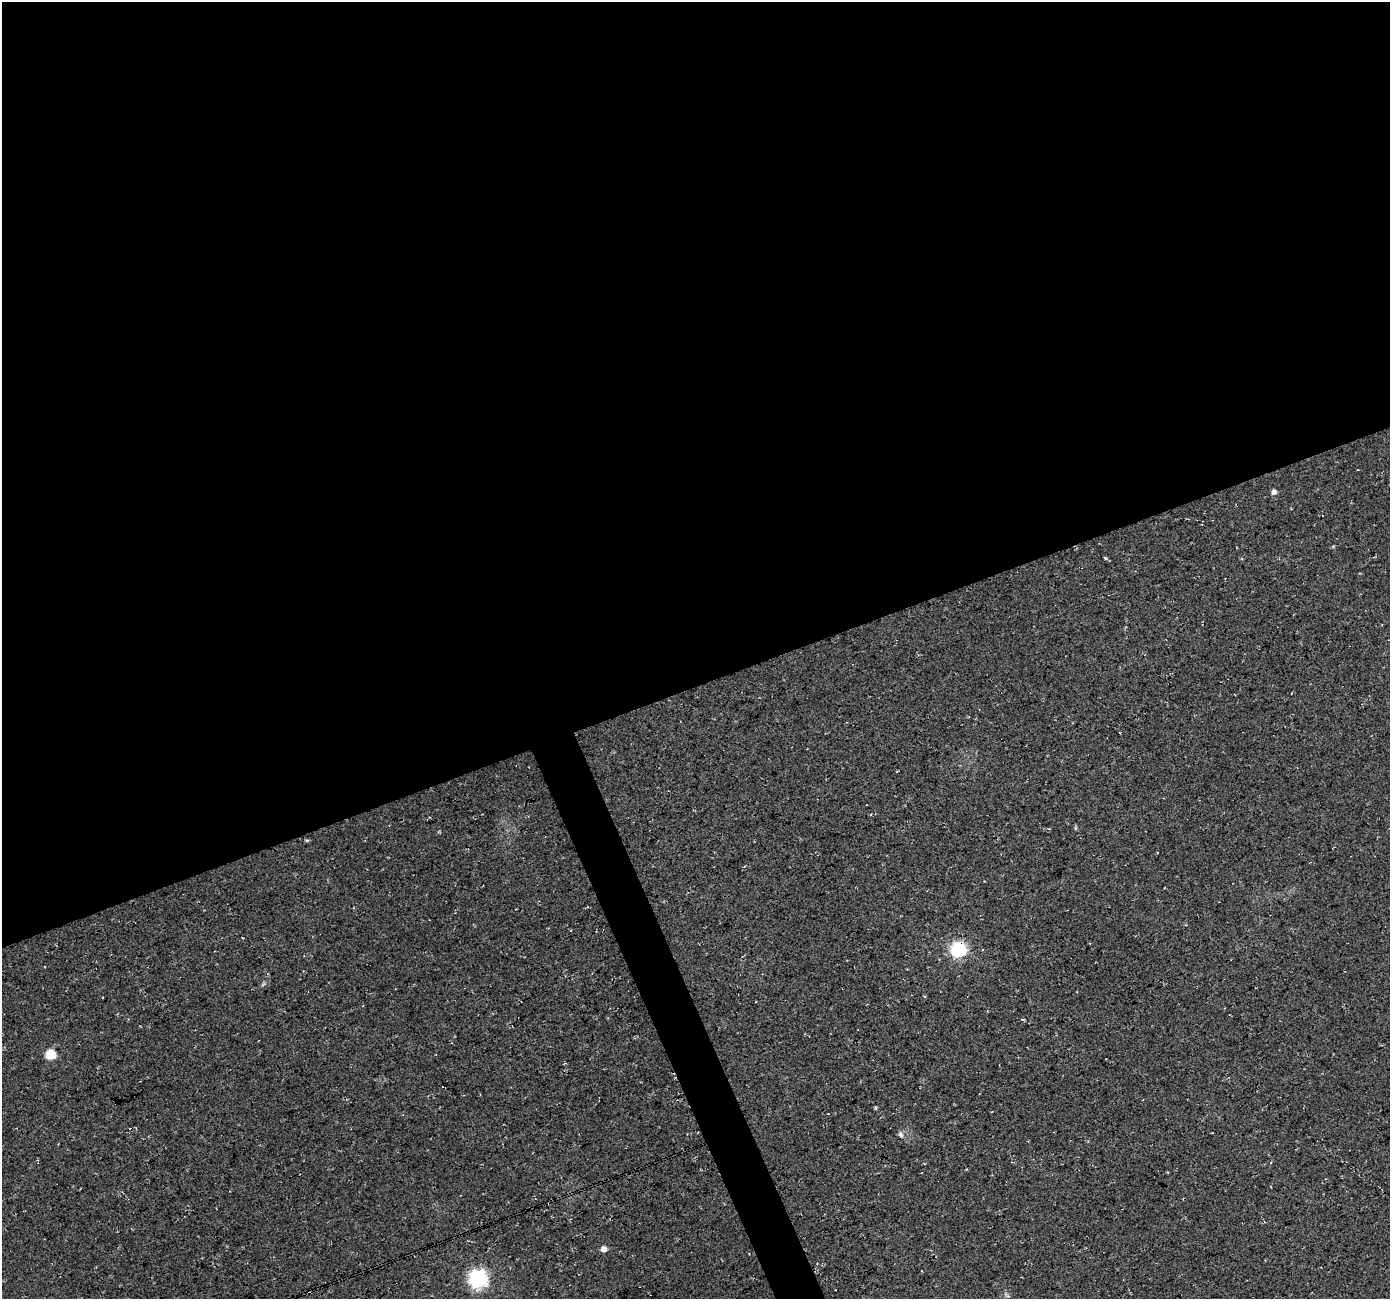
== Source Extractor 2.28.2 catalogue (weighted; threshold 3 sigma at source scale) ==
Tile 2 of 4 x 4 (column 2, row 1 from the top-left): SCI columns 1390-2777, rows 4024-5320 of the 5553 x 5399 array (HDU 1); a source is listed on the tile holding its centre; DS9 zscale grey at full resolution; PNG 1392 x 1301 px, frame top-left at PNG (2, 2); no overlay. Shown black and unused: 54% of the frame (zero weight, under 3 of 4 exposures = <1% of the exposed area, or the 3 px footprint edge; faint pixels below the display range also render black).
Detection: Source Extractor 2.28.2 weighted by HDU 2 'WHT'; one run over the whole footprint, this tile lists its part. Background 0.0328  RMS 0.0079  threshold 0.0356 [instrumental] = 3 sigma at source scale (4.5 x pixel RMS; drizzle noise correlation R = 1.50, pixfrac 1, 0.0396/0.0396 arcsec/px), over >= 5 px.
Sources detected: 10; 1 cosmic-ray / hot-pixel residue — not listed; the other 9 listed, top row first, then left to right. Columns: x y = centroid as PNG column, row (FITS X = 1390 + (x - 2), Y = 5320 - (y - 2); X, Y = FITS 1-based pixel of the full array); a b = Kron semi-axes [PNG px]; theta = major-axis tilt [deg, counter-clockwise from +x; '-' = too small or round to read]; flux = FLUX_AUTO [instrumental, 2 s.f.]
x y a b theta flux
1274 492 5 4 - 3.9
1105 558 5 3 - 0.92
307 840 6 3 18 0.83
959 950 6 6 - 210
50 1054 6 5 - 46
875 1108 6 4 89 0.78
900 1135 7 6 - 1.9
604 1249 5 5 - 5.8
478 1279 7 7 - 320
Overlapping masked pixels (flux is a lower limit): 1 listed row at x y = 959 950